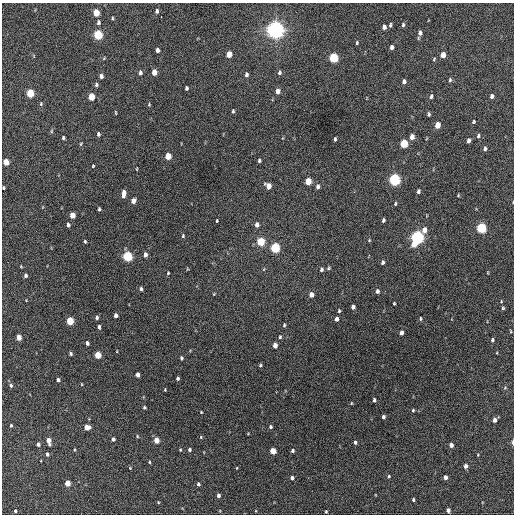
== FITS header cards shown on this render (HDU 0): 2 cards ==
NAXIS1  =                  512 / Axis length
NAXIS2  =                  512 / Axis length

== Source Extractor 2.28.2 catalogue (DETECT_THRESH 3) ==
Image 512 x 512 px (HDU 0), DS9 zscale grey, 1 PNG px = 1 image px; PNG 516 x 516 px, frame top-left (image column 1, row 512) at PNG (2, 3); no overlay
Background 593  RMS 17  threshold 50.1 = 3 sigma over >= 5 px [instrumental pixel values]
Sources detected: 162; all 162 listed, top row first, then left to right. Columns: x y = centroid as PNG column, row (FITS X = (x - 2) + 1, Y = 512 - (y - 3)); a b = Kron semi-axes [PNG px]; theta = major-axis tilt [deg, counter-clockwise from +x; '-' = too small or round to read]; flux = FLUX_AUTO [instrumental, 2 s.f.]
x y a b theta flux
157 11 5 4 - 2400
96 13 5 4 - 22000
161 16 3 2 - 3100
112 18 5 3 - 1100
98 22 6 5 - 2600
390 25 5 3 - 1500
403 25 5 4 - 1700
384 27 5 4 - 3900
275 30 6 6 - 840000
420 33 6 4 84 3900
98 35 5 5 - 77000
357 43 4 3 - 1200
392 47 4 3 - 3800
157 50 4 3 - 3500
229 54 5 4 - 13000
443 55 5 4 - 11000
104 58 5 3 - 960
333 58 5 5 - 73000
434 59 5 3 - 1200
140 72 6 4 81 2700
154 72 5 4 - 13000
279 72 7 5 78 2300
246 74 5 4 - 2500
101 76 4 4 - 3600
450 80 6 4 75 1700
404 81 5 4 - 3000
96 85 5 4 - 1900
186 88 4 3 - 2100
277 91 6 5 - 6400
30 93 5 4 - 40000
431 96 6 4 74 2100
492 96 4 3 - 3000
91 97 5 4 - 24000
41 104 5 4 - 1300
149 104 5 4 - 1100
233 111 5 3 - 1400
115 113 4 2 - 960
429 114 5 4 - 1700
473 122 4 3 - 1300
437 125 5 4 - 14000
51 131 5 3 - 1300
98 134 5 4 - 2200
478 136 5 4 - 1800
412 137 5 4 - 8900
63 138 4 3 - 1600
335 139 4 2 - 1800
468 141 4 3 - 4100
404 143 5 4 - 44000
81 144 4 3 - 1000
485 149 5 4 - 2500
168 156 5 4 - 20000
259 160 4 3 - 2000
6 162 5 4 - 16000
93 166 3 3 - 1000
137 169 3 2 - 820
395 179 6 5 - 190000
308 181 5 4 - 25000
268 186 5 5 - 9300
318 187 6 4 87 3200
3 188 4 2 - 1000
418 191 5 4 - 2500
124 193 7 4 83 7800
458 195 4 4 - 1000
133 201 5 4 - 6400
513 202 3 2 - 830
395 204 5 3 - 1300
99 209 4 3 - 1500
72 215 5 4 - 14000
383 220 4 3 - 1900
217 221 3 2 - 1000
68 225 4 3 - 2900
257 225 6 5 - 4700
481 228 5 5 - 100000
424 230 6 5 - 7100
183 236 5 4 - 1500
417 237 7 5 68 330000
369 240 4 3 - 980
85 241 4 3 - 1300
261 242 5 5 - 44000
275 248 5 5 - 88000
145 255 6 4 88 3900
127 256 5 5 - 100000
383 262 4 3 - 2600
329 268 4 4 - 1200
321 269 5 3 - 2100
168 273 4 3 - 1000
26 275 4 3 - 2500
141 289 5 4 - 2200
377 291 5 4 - 3100
214 294 4 3 - 810
311 295 5 4 - 6900
501 301 4 3 - 920
394 303 3 2 - 1200
353 307 4 4 - 3600
503 308 4 4 - 1600
339 311 4 3 - 1300
116 315 4 4 - 4100
97 317 4 3 - 2200
336 319 4 3 - 3700
420 319 5 3 - 1400
70 321 5 4 - 37000
284 325 4 3 - 1400
99 327 4 3 - 2200
511 331 5 3 - 880
401 333 4 3 - 4200
19 337 5 4 - 11000
280 337 5 4 - 1500
492 340 5 4 - 2000
87 343 4 3 - 2800
275 345 5 4 - 7300
117 351 3 2 - 730
71 354 4 4 - 2000
98 355 5 4 - 26000
181 358 4 3 - 1700
260 365 4 3 - 1500
138 375 4 4 - 5300
178 378 4 3 - 2200
58 380 4 3 - 2600
82 384 4 2 - 760
11 385 5 4 - 2000
505 388 5 3 - 1100
165 390 4 2 - 890
374 400 4 3 - 2100
351 403 5 3 - 870
144 407 4 4 - 1500
413 410 4 4 - 1300
201 412 3 2 - 850
383 417 4 3 - 2300
494 420 4 4 - 3800
11 425 4 3 - 1200
87 427 5 4 - 10000
270 427 4 4 - 1900
137 436 4 3 - 1000
201 437 4 4 - 1100
113 439 4 4 - 2600
156 440 5 4 - 13000
49 441 7 4 -76 7200
355 442 4 3 - 2200
513 442 5 2 - 3000
38 444 4 4 - 2900
451 445 4 4 - 5000
74 450 4 3 - 1000
180 450 4 3 - 1000
189 450 4 4 - 1800
273 451 5 4 - 19000
292 451 4 3 - 2200
47 454 5 4 - 2300
149 462 4 3 - 1100
466 466 4 4 - 4400
130 468 3 3 - 770
237 468 3 2 - 690
389 476 5 4 - 1600
445 477 4 4 - 4800
292 478 4 4 - 2900
67 483 4 4 - 16000
198 484 4 3 - 2100
218 495 4 3 - 3100
413 500 3 3 - 1900
158 502 4 3 - 860
448 510 4 4 - 4200
15 511 3 3 - 1500
326 512 3 2 - 1100
At the frame edge (FLAGS 8, measured only in part): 3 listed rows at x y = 3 188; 513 202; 513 442